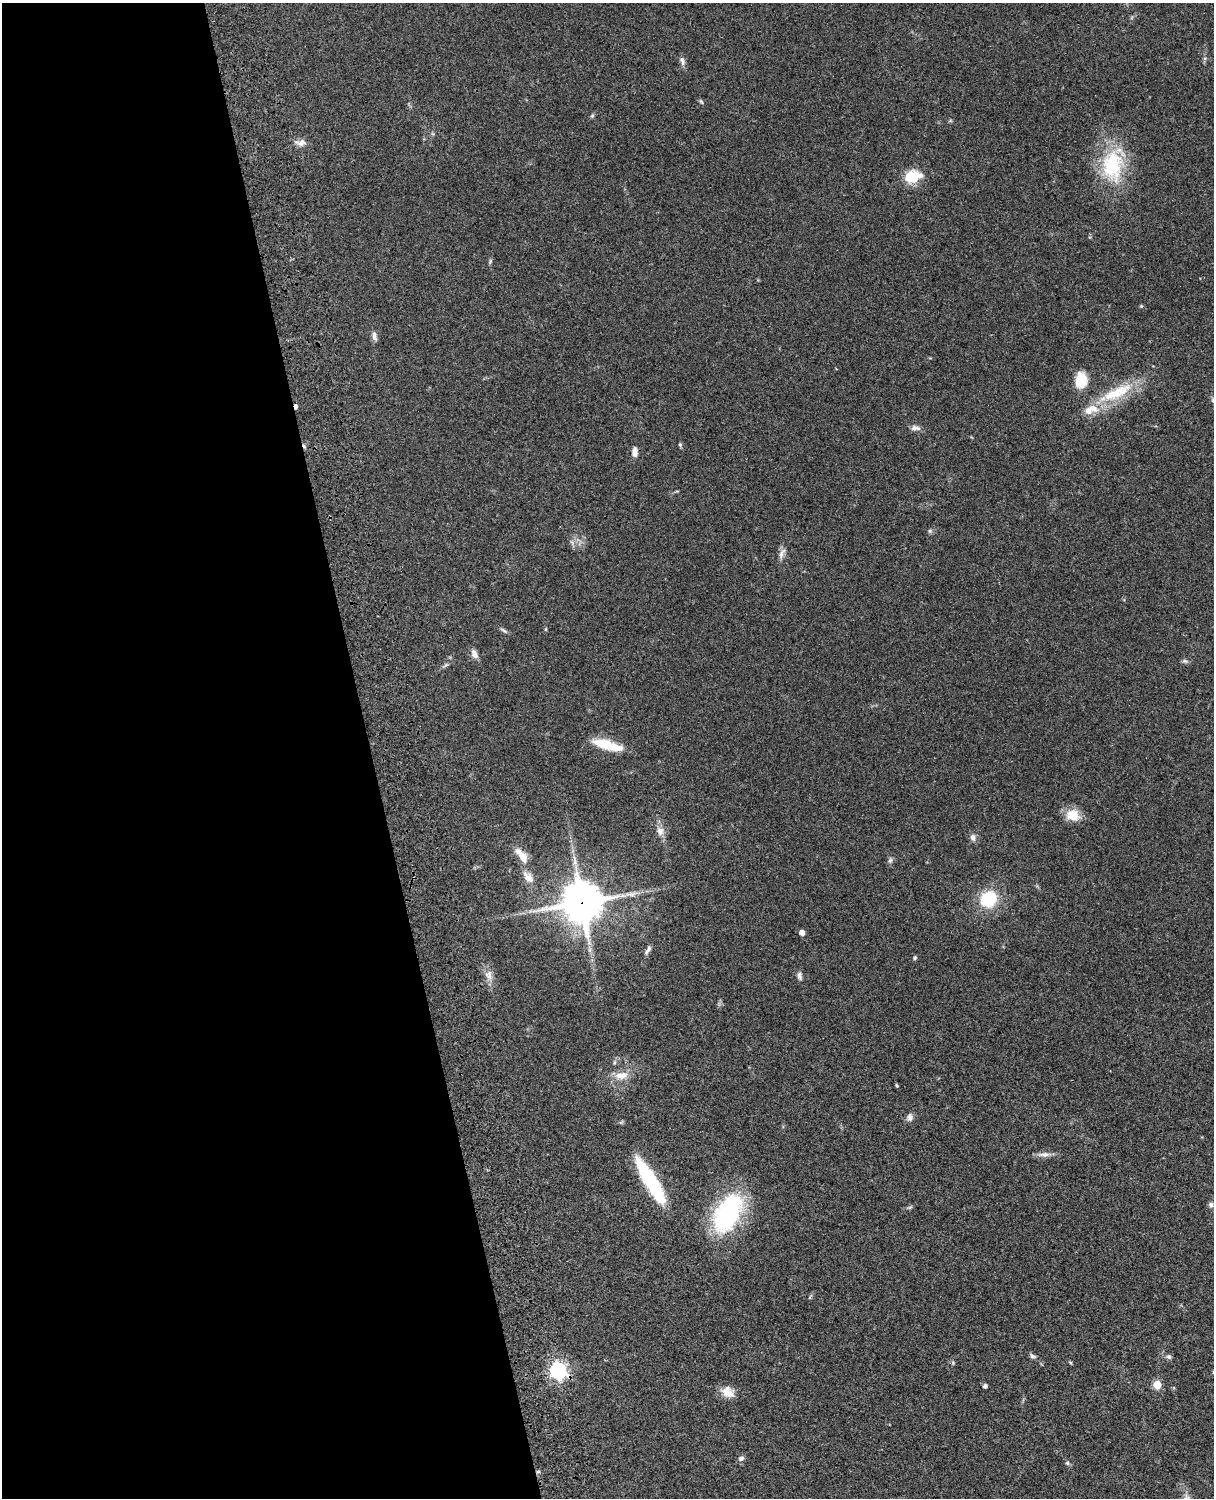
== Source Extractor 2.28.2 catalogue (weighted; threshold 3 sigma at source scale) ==
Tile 5 of 4 x 3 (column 1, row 2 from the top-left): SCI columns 122-1333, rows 1773-3268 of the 5088 x 4927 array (HDU 1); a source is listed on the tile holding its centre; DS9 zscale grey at full resolution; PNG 1216 x 1500 px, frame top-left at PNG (2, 3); no overlay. Shown black and unused: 31% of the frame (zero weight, under 3 of 4 exposures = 6% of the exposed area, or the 3 px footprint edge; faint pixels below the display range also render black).
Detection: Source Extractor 2.28.2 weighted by HDU 2 'WHT'; one run over the whole footprint, this tile lists its part. Background 0.0923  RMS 0.0062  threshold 0.0279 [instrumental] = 3 sigma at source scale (4.5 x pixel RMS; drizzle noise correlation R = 1.50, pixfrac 1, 0.05/0.05 arcsec/px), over >= 5 px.
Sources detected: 63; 2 inside a brighter object's white glare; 1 long thin detection or spike segment (spike, bleed or trail) — not listed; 2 inside a brighter listed object's ellipse — not listed separately; the other 58 listed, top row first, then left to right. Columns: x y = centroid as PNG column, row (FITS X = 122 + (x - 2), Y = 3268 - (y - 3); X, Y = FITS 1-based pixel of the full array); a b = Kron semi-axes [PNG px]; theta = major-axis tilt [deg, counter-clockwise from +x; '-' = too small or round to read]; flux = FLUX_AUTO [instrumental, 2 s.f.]
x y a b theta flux
1205 58 6 4 18 0.85
682 61 13 6 -76 2.2
701 101 9 3 -56 0.81
592 116 5 5 - 0.88
300 143 17 8 -3 3.9
1112 166 46 30 -90 43
913 176 18 12 15 17
490 261 6 4 58 0.87
1141 306 5 4 - 0.59
374 336 13 6 -80 2.4
1081 380 19 13 86 12
1117 393 51 15 25 27
1213 400 7 5 -68 1.2
296 407 5 3 - 2.5
914 428 9 7 17 2.4
680 445 6 4 -68 0.92
635 452 11 6 -87 3.7
930 531 6 5 - 1.1
782 553 16 6 64 3
546 629 5 3 - 0.66
504 630 11 4 -29 1.5
474 654 12 7 -65 3.4
1185 661 9 5 -9 1.4
446 665 9 5 33 1.3
603 743 25 12 -7 15
1073 815 18 14 -14 9.5
660 831 13 9 -73 4.6
973 837 9 7 -73 2.6
523 857 13 9 -66 6.9
890 860 7 5 67 1.4
528 877 18 11 -48 6
989 899 18 16 46 28
582 902 14 14 - 1600
802 933 4 4 - 4.4
648 950 13 5 57 2.1
915 958 5 4 - 0.87
489 975 14 10 -69 4.7
799 976 12 6 -74 2
621 1075 19 10 4 7.5
897 1085 5 3 - 0.69
909 1117 10 7 80 2.5
1044 1154 18 7 0 3.7
648 1177 43 15 -59 39
1211 1205 7 6 - 1.7
910 1207 6 4 18 0.88
728 1213 39 22 64 88
810 1297 6 4 71 0.75
1033 1356 8 6 -14 1.5
1169 1356 8 6 -34 1.4
1070 1362 6 3 -20 0.64
953 1363 6 4 -49 0.8
558 1371 7 6 - 210
1157 1385 5 5 - 21
985 1386 4 4 - 2
728 1392 17 13 -35 6.8
741 1458 8 6 25 1.7
1067 1463 5 5 - 0.97
1187 1498 12 10 83 4.4
Overlapping masked pixels (flux is a lower limit): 3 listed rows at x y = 296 407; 582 902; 558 1371
Isophote crosses this tile's border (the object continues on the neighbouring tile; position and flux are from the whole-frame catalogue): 2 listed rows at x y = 1213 400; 1187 1498